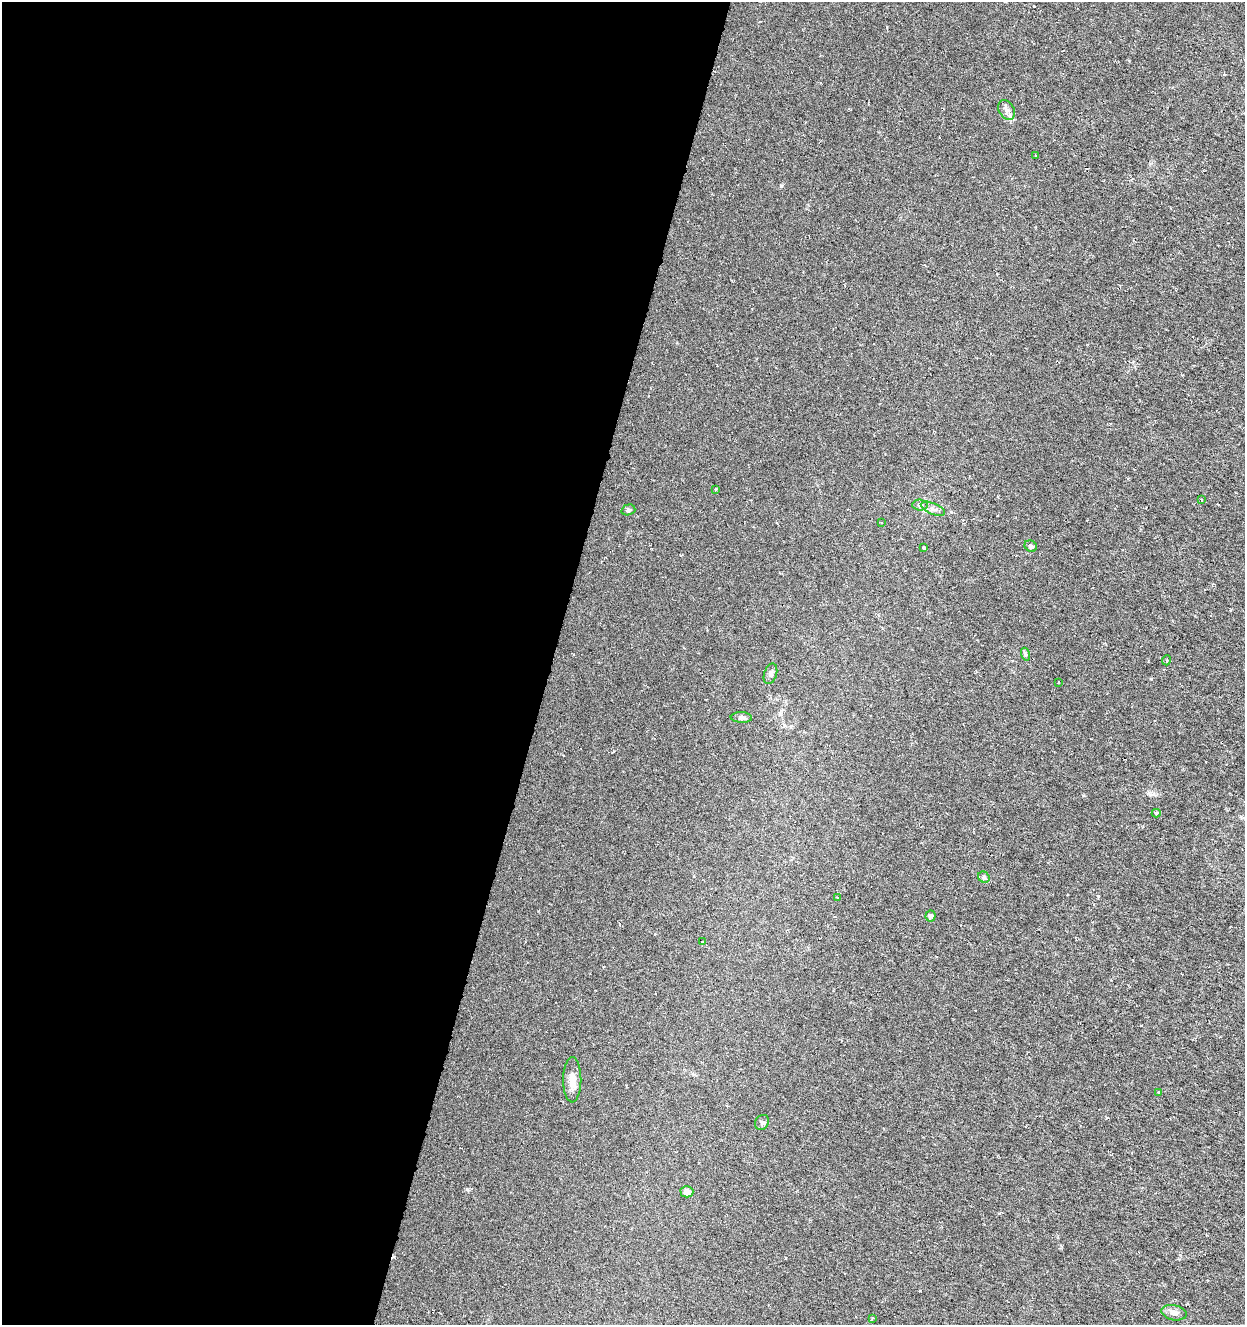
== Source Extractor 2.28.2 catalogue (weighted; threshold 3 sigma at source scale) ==
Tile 5 of 4 x 4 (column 1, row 2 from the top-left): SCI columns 215-1457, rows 2652-3974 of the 5463 x 5298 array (HDU 1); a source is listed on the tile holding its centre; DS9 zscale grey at full resolution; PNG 1247 x 1327 px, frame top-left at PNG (2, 2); each listed source drawn as its Kron ellipse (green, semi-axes under 4 px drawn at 4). Shown black and unused: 44% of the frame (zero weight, under 3 of 6 exposures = <1% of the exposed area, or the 3 px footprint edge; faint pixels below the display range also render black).
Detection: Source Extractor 2.28.2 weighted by HDU 2 'WHT'; one run over the whole footprint, this tile lists its part. Background 0.00669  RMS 0.0034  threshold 0.0139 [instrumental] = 3 sigma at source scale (4.09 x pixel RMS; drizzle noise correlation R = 1.36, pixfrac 0.8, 0.0396/0.0396 arcsec/px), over >= 5 px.
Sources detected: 26; all 26 listed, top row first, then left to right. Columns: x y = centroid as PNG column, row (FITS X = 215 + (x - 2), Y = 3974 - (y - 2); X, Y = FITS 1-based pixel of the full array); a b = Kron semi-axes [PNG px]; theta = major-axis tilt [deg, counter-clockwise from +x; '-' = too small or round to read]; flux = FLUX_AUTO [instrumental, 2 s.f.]
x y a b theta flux
1006 110 10 7 -61 1.5
1035 155 4 2 - 0.26
715 490 4 2 - 0.24
1202 500 4 2 - 0.26
920 505 8 5 -2 0.71
933 509 13 5 -22 1.2
628 510 7 5 15 0.55
881 522 3 2 - 0.21
1031 546 6 5 - 0.6
924 548 3 3 - 0.38
1025 654 6 4 -73 0.5
1167 660 5 3 - 0.31
770 674 10 6 71 0.9
1059 682 3 2 - 0.29
741 717 11 5 -3 0.77
1156 813 4 4 - 0.47
984 877 6 5 - 0.61
837 898 4 2 - 0.23
931 916 5 5 - 0.91
703 942 4 2 - 0.28
572 1080 22 9 90 3.1
1158 1092 3 2 - 0.37
762 1122 8 6 55 0.75
687 1192 6 6 - 1.8
1174 1313 13 7 -12 1.5
873 1318 3 3 - 0.26
Unlisted compact peaks at least as high as the median listed source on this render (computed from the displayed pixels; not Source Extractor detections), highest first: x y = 781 186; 467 1189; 1151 679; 1154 794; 1083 795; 1098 896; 920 1291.